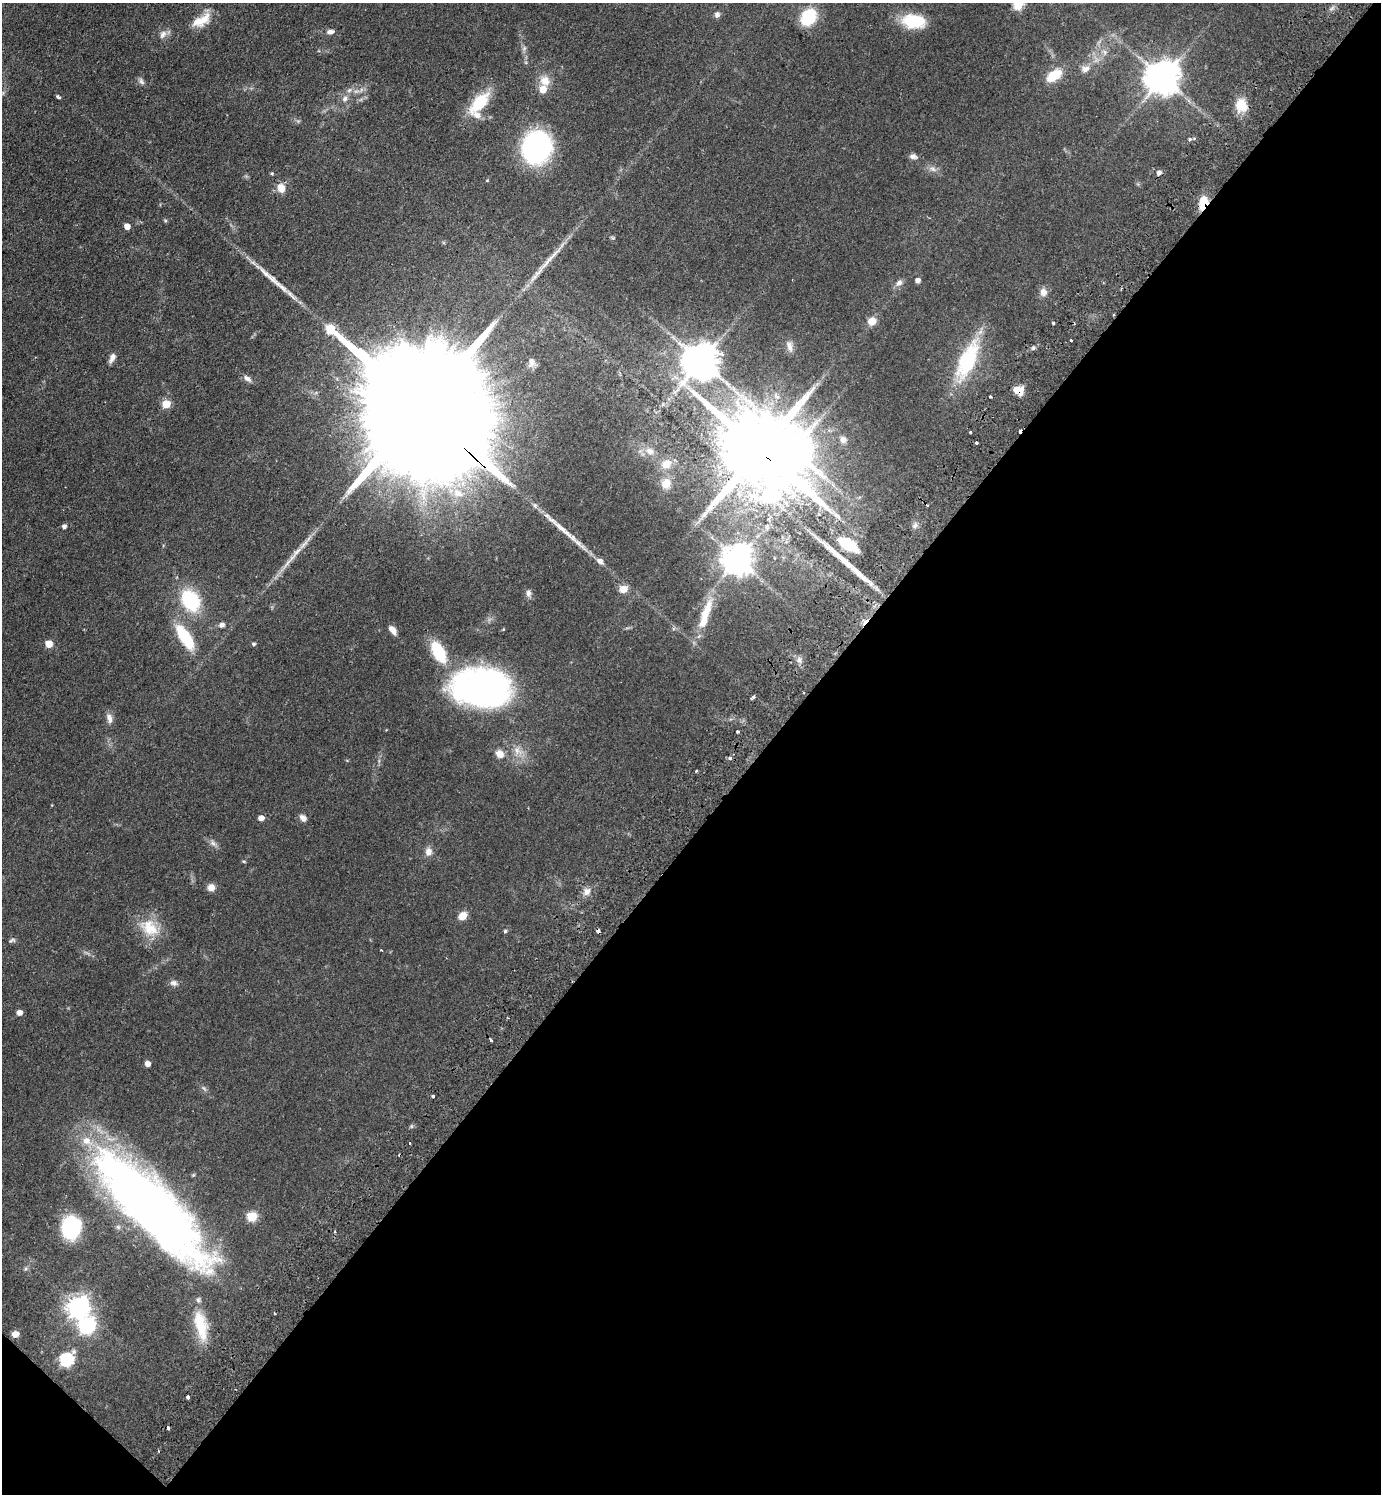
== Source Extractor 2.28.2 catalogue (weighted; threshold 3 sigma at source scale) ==
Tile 15 of 4 x 4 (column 3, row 4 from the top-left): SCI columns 3100-4478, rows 41-1532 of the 6059 x 6046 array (HDU 1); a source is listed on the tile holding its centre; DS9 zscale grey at full resolution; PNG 1383 x 1496 px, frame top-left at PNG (2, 3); no overlay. Shown black and unused: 45% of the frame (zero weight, under 2 of 3 exposures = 3% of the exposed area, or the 3 px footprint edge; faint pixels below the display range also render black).
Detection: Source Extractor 2.28.2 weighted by HDU 2 'WHT'; one run over the whole footprint, this tile lists its part. Background 0.0488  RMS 0.0049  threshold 0.0222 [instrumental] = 3 sigma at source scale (4.5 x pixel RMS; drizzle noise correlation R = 1.50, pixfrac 1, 0.05/0.05 arcsec/px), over >= 5 px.
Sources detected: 124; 1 too faint to see at this stretch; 1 inside a brighter object's white glare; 6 cosmic-ray / hot-pixel residue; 3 long thin detections or spike segments (spike, bleed or trail) — not listed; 4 inside a brighter listed object's ellipse — not listed separately; the other 109 listed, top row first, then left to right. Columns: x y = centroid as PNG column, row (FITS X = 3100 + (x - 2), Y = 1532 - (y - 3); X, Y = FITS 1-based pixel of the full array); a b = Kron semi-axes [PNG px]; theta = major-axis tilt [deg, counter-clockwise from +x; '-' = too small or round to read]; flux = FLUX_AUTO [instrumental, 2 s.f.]
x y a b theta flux
1018 4 6 5 - 29
717 14 8 7 - 1.4
808 17 13 10 55 27
201 20 27 12 29 8.3
914 21 26 15 -5 18
330 32 9 6 8 2
163 34 11 8 60 2.5
524 48 7 4 56 1
1105 52 7 4 -71 1
1085 69 11 9 21 2.7
1054 75 14 8 35 13
1162 78 10 9 - 990
141 81 10 6 -61 1.4
545 81 14 12 -55 5.6
543 89 6 6 - 7.7
349 90 7 5 44 1.3
58 97 4 3 - 1.4
345 99 8 7 - 1.9
480 103 29 13 48 19
1241 105 15 13 -73 8.4
1190 139 5 4 - 0.73
536 147 29 24 71 83
913 156 9 6 -6 1.9
933 169 10 5 -27 1.8
272 173 4 4 - 0.52
281 188 9 7 -76 5.3
1203 203 17 9 74 8.9
165 220 5 3 - 0.52
127 226 5 5 - 4.4
547 262 32 5 50 6.2
918 280 4 4 - 2.4
899 283 10 7 50 2.1
1043 292 10 9 - 2.9
872 321 8 8 - 4.6
1053 323 3 3 - 1.4
1071 340 3 2 - 0.72
789 346 14 7 -77 2.5
1033 348 5 5 - 0.82
112 357 12 6 67 2.5
531 361 10 8 -63 2.8
701 361 10 10 - 1300
967 361 46 18 66 37
247 379 13 6 -37 2.1
1017 390 8 6 -19 10
990 396 3 3 - 1.6
166 404 5 5 - 13
419 406 84 25 -43 44000
1019 431 5 2 - 7.6
970 432 3 3 - 1.2
843 439 8 8 - 2.2
976 443 3 3 - 1.2
759 450 26 20 -48 6700
650 451 13 9 -28 3.4
666 464 12 10 42 5.7
666 484 11 10 - 5.7
458 493 15 10 -36 6
836 515 10 6 -37 2
915 525 8 5 63 1.5
64 526 4 4 - 1.7
848 545 20 8 -32 21
289 560 40 5 49 7.3
737 560 9 9 - 790
600 561 7 5 -34 2.5
623 589 5 5 - 11
528 593 8 7 - 1.7
190 600 18 14 -58 34
705 613 44 12 68 15
222 625 7 5 25 1.7
503 629 5 3 - 0.37
392 630 11 6 -53 3.2
185 637 26 10 -57 25
49 644 6 5 - 7.1
253 644 4 4 - 0.84
439 652 25 13 -61 19
482 688 49 32 -4 190
753 697 5 3 - 1.1
109 718 14 7 -74 2.5
738 732 3 3 - 1.6
517 751 11 8 -84 3.4
499 754 9 7 -45 4.6
730 758 4 4 - 1.6
696 771 4 2 - 0.46
261 818 5 4 - 3.4
303 818 10 7 -45 2.1
213 843 11 6 -50 1.8
428 852 10 9 - 2.9
244 862 5 3 - 0.46
211 887 8 8 - 3.3
587 892 10 8 55 2.9
463 916 8 7 - 5.4
149 928 29 20 -38 14
505 931 5 4 - 0.66
12 940 9 5 7 0.99
381 950 3 2 - 0.37
174 983 10 7 -19 1.9
19 1013 5 5 - 3.2
491 1040 4 2 - 1.3
147 1064 5 5 - 3.3
433 1096 3 3 - 2
410 1143 3 2 - 0.68
151 1208 127 36 -45 460
252 1216 6 5 - 22
71 1227 15 12 82 57
78 1307 8 7 - 340
201 1325 40 15 -77 17
87 1326 8 7 - 120
15 1334 5 5 - 5.9
66 1360 7 6 - 63
188 1397 3 3 - 3.7
Overlapping masked pixels (flux is a lower limit): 5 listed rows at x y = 1203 203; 1017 390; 419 406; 1019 431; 759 450
Isophote crosses this tile's border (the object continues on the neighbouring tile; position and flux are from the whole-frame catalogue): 2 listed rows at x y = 1018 4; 151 1208